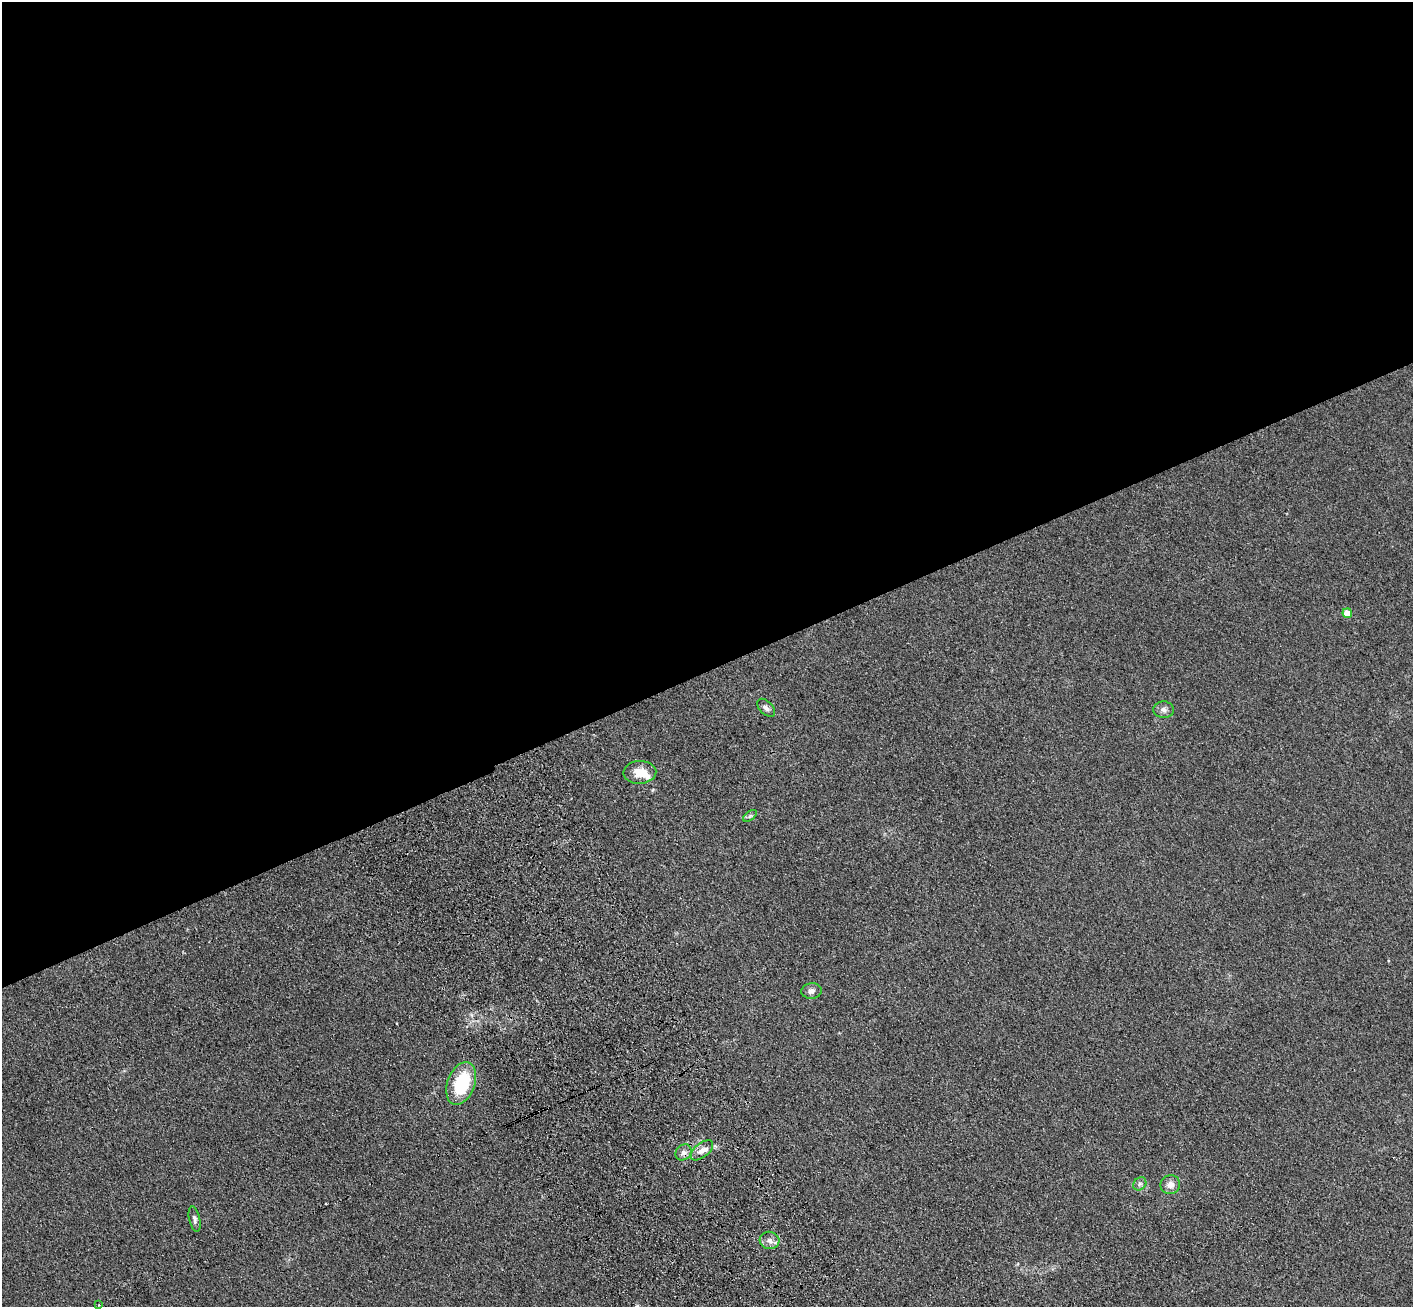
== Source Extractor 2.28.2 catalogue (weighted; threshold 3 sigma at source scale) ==
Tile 2 of 4 x 4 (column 2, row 1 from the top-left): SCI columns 1519-2929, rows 4126-5430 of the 5856 x 5772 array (HDU 1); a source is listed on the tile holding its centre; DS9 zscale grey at full resolution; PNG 1415 x 1309 px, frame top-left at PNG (2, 2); each listed source drawn as its Kron ellipse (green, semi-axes under 4 px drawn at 4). Shown black and unused: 52% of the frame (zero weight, under 3 of 4 exposures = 6% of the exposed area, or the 3 px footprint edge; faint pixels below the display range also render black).
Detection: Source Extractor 2.28.2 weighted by HDU 2 'WHT'; one run over the whole footprint, this tile lists its part. Background 0.095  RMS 0.0072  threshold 0.0323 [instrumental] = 3 sigma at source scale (4.5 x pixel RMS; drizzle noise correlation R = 1.50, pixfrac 1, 0.05/0.05 arcsec/px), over >= 5 px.
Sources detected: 17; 1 cosmic-ray / hot-pixel residue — neither listed nor drawn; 2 inside a brighter listed object's ellipse — not listed separately; the other 14 listed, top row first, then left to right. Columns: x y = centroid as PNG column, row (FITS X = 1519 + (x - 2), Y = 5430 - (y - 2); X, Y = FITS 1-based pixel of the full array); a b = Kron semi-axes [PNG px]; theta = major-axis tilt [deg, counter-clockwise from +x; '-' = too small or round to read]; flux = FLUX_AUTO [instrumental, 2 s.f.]
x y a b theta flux
1347 613 5 4 - 9.7
766 708 11 6 -44 2.5
1164 710 10 8 -6 2.9
640 772 16 11 3 10
750 816 8 4 37 1.3
811 991 10 8 6 3.2
461 1083 22 13 69 37
702 1150 13 7 39 5
683 1152 9 7 46 3
1140 1184 7 6 - 1.8
1170 1185 10 9 - 4.8
195 1219 13 5 -78 2.3
769 1240 10 8 -13 3.7
99 1305 3 2 - 1.1